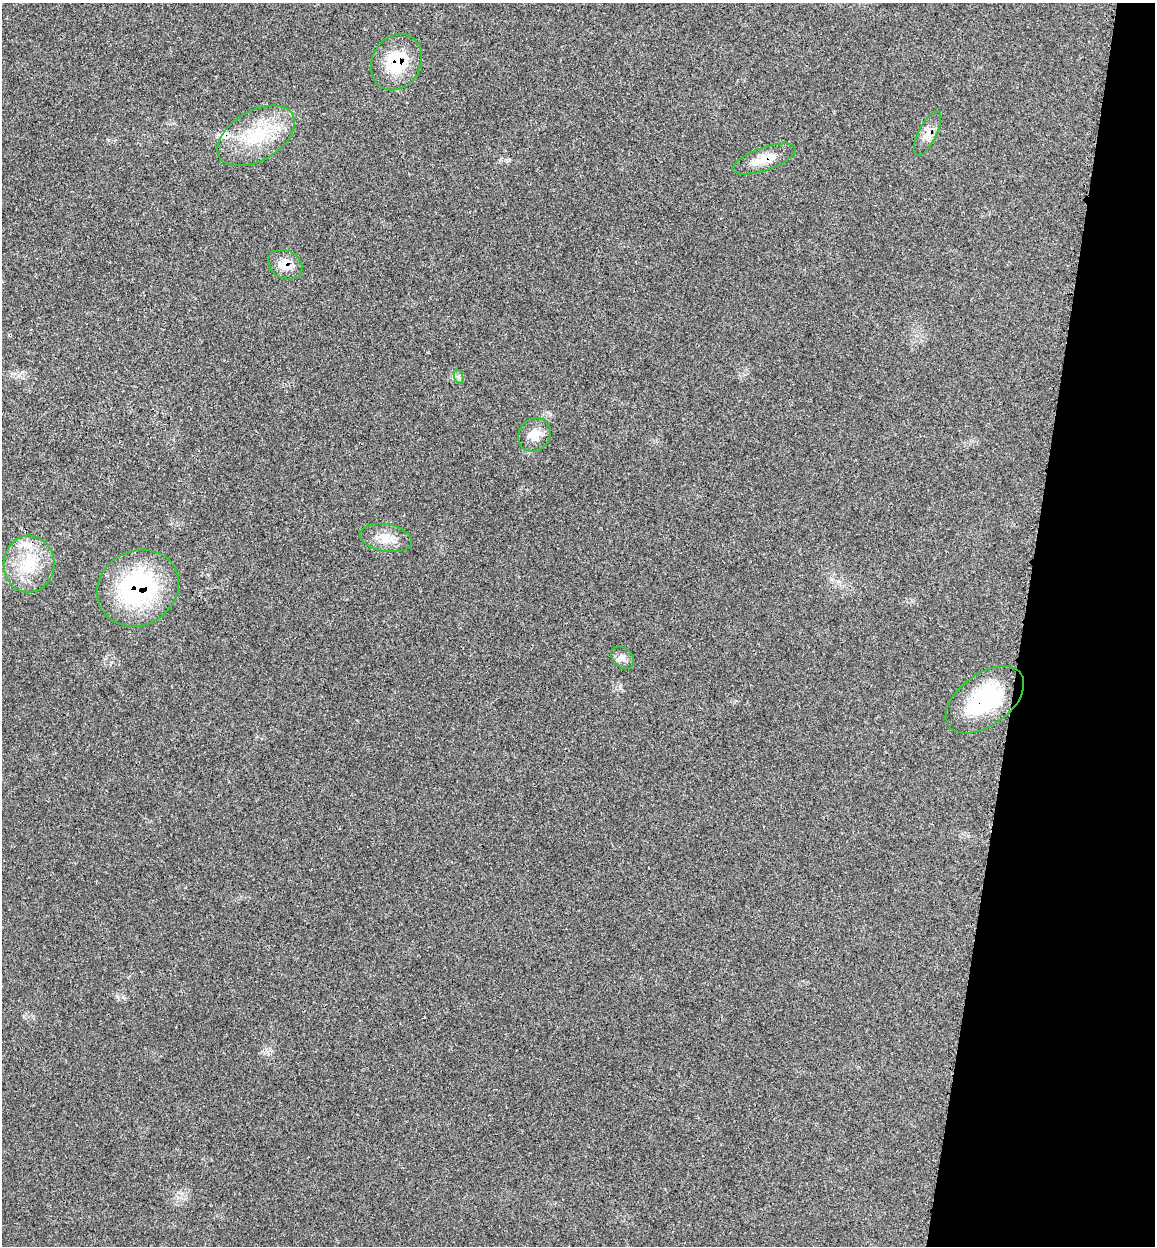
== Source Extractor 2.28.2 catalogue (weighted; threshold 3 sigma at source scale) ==
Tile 8 of 4 x 4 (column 4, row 2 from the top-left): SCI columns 3657-4809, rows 2580-3823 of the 5140 x 5154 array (HDU 1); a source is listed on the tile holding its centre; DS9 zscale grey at full resolution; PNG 1157 x 1248 px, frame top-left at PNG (2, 3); each listed source drawn as its Kron ellipse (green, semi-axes under 4 px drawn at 4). Shown black and unused: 11% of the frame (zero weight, under 3 of 4 exposures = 8% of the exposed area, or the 3 px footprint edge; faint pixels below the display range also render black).
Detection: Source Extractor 2.28.2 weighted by HDU 2 'WHT'; one run over the whole footprint, this tile lists its part. Background 0.0232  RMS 0.0034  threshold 0.0153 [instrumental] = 3 sigma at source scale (4.5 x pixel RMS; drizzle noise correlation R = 1.50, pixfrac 1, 0.05/0.05 arcsec/px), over >= 5 px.
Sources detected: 14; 2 inside a brighter listed object's ellipse — not listed separately; the other 12 listed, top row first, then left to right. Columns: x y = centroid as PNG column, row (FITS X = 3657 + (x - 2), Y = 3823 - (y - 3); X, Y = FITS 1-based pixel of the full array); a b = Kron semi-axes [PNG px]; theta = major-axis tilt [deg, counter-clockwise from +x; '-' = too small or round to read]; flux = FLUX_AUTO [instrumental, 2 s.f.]
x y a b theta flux
396 62 29 24 60 16
927 133 24 9 64 3.5
256 136 42 25 30 20
764 159 33 11 19 6.5
285 265 18 13 -29 4.7
459 377 7 4 -72 0.74
535 435 17 15 52 4.9
386 538 26 13 -10 6.1
29 564 28 25 87 15
138 588 42 37 30 45
622 658 13 9 -44 1.9
985 700 45 26 36 28
Overlapping masked pixels (flux is a lower limit): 5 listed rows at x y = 396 62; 764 159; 285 265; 138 588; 985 700
Unlisted compact peaks at least as high as the median listed source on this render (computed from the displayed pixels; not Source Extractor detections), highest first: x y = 550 414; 831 579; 117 997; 620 688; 509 159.